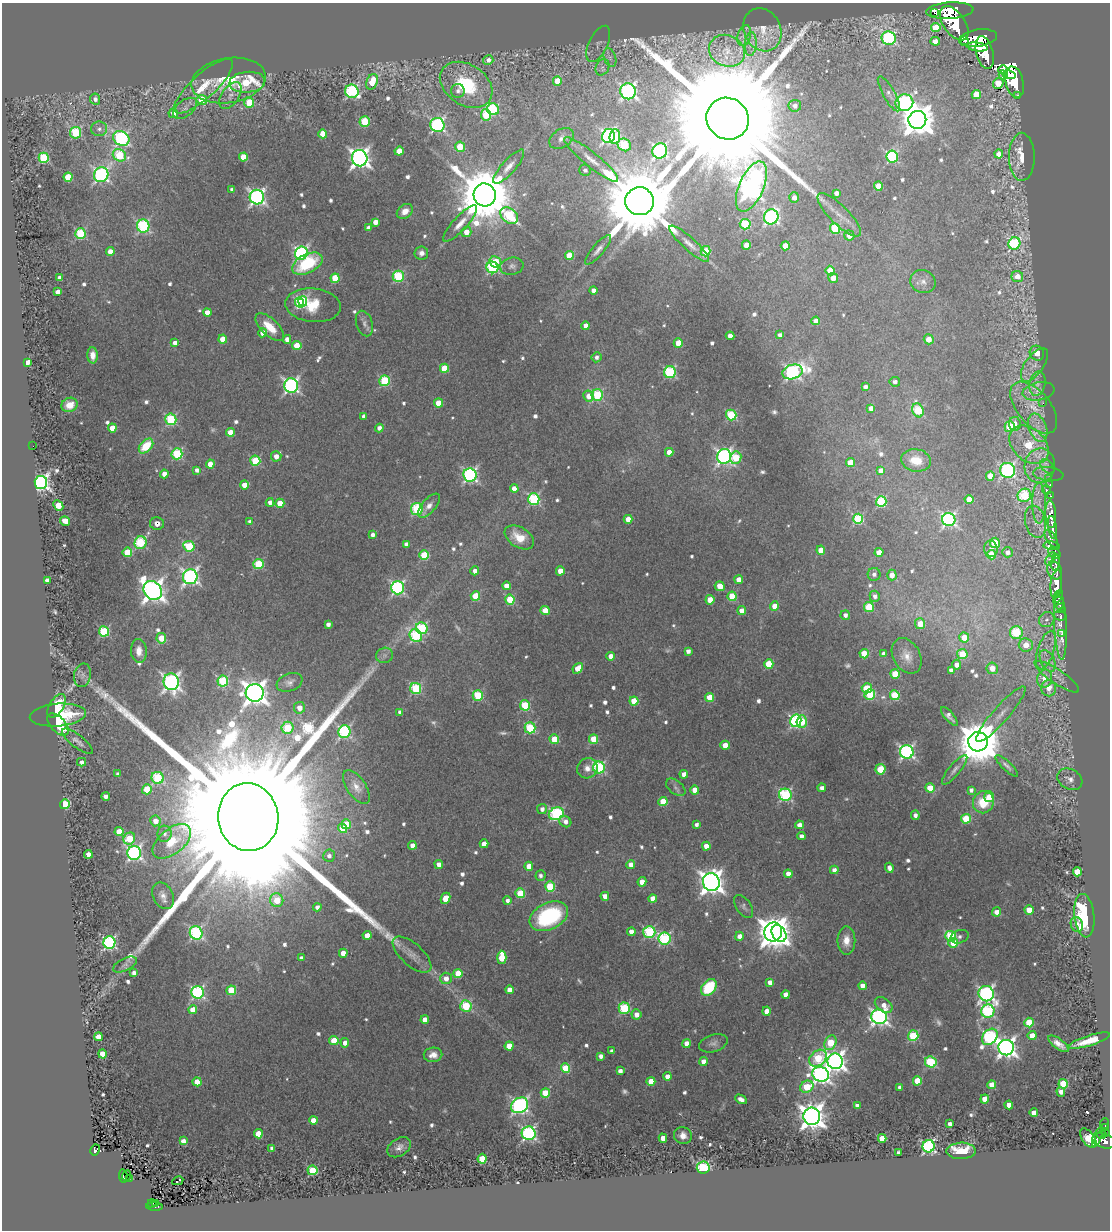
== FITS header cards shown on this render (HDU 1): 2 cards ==
NAXIS1  =                 1108
NAXIS2  =                 1228

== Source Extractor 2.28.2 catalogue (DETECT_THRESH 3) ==
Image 1108 x 1228 px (HDU 1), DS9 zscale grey, 1 PNG px = 1 image px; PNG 1112 x 1232 px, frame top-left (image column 1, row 1228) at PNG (2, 3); each listed source drawn as its Kron ellipse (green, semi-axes under 4 px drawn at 4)
Background 0.753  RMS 0.085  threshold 0.255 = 3 sigma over >= 5 px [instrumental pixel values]
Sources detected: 695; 2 with non-positive FLUX_AUTO (blend fragments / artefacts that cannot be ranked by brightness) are neither listed nor drawn; of the other 693, the 500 brightest by FLUX_AUTO listed and drawn (193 fainter detections omitted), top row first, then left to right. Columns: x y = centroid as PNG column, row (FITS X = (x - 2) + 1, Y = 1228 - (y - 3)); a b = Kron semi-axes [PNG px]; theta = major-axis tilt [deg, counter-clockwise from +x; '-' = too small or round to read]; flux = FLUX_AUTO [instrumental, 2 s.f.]
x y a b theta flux
950 11 24 8 4 6000
935 13 2 2 - 9400
954 23 19 11 -55 7300
936 28 5 4 - 180
762 30 22 18 -65 100
744 35 11 6 74 33
889 38 7 6 - 850
978 38 19 8 8 6000
964 40 3 3 - 550
935 41 4 4 - 51
598 44 19 9 64 43
751 44 12 6 86 35
977 47 10 4 -8 1800
727 51 18 15 -25 120
985 53 17 8 -76 4800
610 57 9 6 -69 23
488 60 5 4 - 43
602 67 8 6 65 25
1003 70 5 4 - 1500
1003 75 4 3 - 2800
1009 75 7 4 -11 2000
228 80 37 22 9 310
557 81 4 4 - 120
247 82 18 10 5 290
372 82 8 5 69 180
1015 82 16 9 -77 6100
998 83 6 5 - 190
466 85 28 20 -33 430
203 86 38 12 42 170
352 91 7 6 - 1000
458 91 7 6 - 24
628 91 8 7 - 1800
889 94 20 6 -60 34
230 95 15 8 56 39
976 95 4 4 - 120
1018 95 3 3 - 200
95 99 5 5 - 31
202 100 5 4 - 190
249 103 5 5 - 190
904 103 9 8 - 1600
795 106 6 6 - 30
185 108 14 8 39 34
493 109 6 5 - 540
173 113 5 4 - 61
486 115 5 5 - 330
728 119 21 20 - 390000
917 120 9 9 - 13000
365 122 5 5 - 340
437 125 7 7 - 1300
99 129 8 7 - 27
76 133 6 5 - 520
323 134 4 4 - 110
608 136 7 6 - 1400
615 136 7 5 86 360
121 138 8 7 - 1200
561 138 13 9 32 37
624 145 7 6 - 370
460 147 5 5 - 160
399 151 4 4 - 120
660 151 8 7 - 1500
999 154 4 4 - 45
119 155 7 6 - 440
243 157 4 4 - 130
892 157 6 6 - 850
1022 157 24 13 -90 82
44 158 5 5 - 480
360 158 8 7 - 3700
591 160 34 7 -39 94
509 167 22 7 48 54
585 170 6 5 - 24
101 175 8 7 - 1500
68 177 4 4 - 200
751 186 26 12 67 5200
878 186 4 4 - 150
232 190 4 4 - 28
836 193 4 4 - 34
485 195 11 11 - 53000
257 197 7 7 - 2000
794 198 5 5 - 45
640 201 14 14 - 110000
405 211 9 6 37 59
839 215 29 9 -45 87
509 216 10 7 -40 580
771 217 7 7 - 1600
375 222 4 4 - 50
460 224 24 7 47 69
745 224 5 5 - 420
143 226 6 6 - 860
368 228 4 4 - 29
835 229 5 5 - 350
466 232 5 5 - 68
80 233 5 5 - 470
849 236 5 5 - 61
1014 243 6 5 - 730
689 244 26 6 -42 54
746 245 4 4 - 81
785 246 4 4 - 96
598 250 19 5 50 35
706 251 5 5 - 240
110 252 4 4 - 66
301 253 7 6 - 1400
421 253 7 6 - 30
569 256 4 4 - 180
495 262 6 5 - 190
307 264 16 9 27 400
512 266 12 8 13 30
492 267 6 5 - 770
830 271 5 4 - 170
398 276 5 5 - 540
1017 276 6 5 - 80
60 278 4 4 - 78
335 278 5 4 - 200
833 278 5 5 - 58
923 282 13 11 -24 49
593 290 4 4 - 39
58 292 4 4 - 55
303 301 5 4 - 440
299 303 5 4 - 430
313 305 28 17 -5 220
207 312 4 4 - 71
816 321 4 4 - 41
364 323 13 8 -73 32
586 326 4 4 - 58
270 327 18 8 -44 130
263 333 4 4 - 52
780 335 4 4 - 26
730 336 4 4 - 56
223 339 4 4 - 91
287 339 4 4 - 45
929 339 5 5 - 77
175 343 4 4 - 41
678 343 4 4 - 150
297 346 4 4 - 150
1037 353 8 7 - 73
93 355 8 5 -88 48
597 357 5 5 - 25
28 362 4 4 - 45
1034 365 19 9 54 64
444 368 4 4 - 160
670 372 6 6 - 670
792 372 10 7 17 1500
385 381 5 5 - 470
895 382 5 5 - 27
1037 384 12 8 80 41
291 386 7 7 - 1700
865 387 4 4 - 27
1039 391 16 9 11 46
597 395 6 5 - 460
589 396 6 5 - 78
438 403 4 4 - 120
1043 403 2 2 - 41
70 405 8 7 - 80
871 408 4 4 - 47
1034 408 31 16 -50 180
918 410 7 5 -68 390
731 415 5 5 - 490
364 416 4 4 - 30
171 419 6 5 - 620
1015 424 7 6 - 48
1010 427 5 5 - 300
112 428 4 4 - 99
379 428 4 4 - 38
1038 428 15 8 -69 64
230 432 4 4 - 91
1029 445 22 16 -43 400
33 446 2 2 - 32
146 446 8 5 47 200
669 452 4 4 - 77
177 454 5 5 - 590
276 456 5 5 - 55
724 456 7 7 - 1900
736 458 6 5 - 250
916 460 15 11 -9 140
255 461 5 5 - 310
850 463 4 4 - 140
210 464 4 4 - 87
1040 466 17 15 79 99
1047 467 8 5 -47 39
197 470 4 4 - 29
881 470 4 4 - 56
1007 470 7 7 - 1400
164 474 4 4 - 53
1048 474 15 7 -6 25
470 475 7 6 - 1500
990 476 4 4 - 120
1049 478 3 3 - 65
41 482 6 6 - 2600
244 485 4 4 - 77
1050 485 3 3 - 37
514 489 4 4 - 62
1046 490 5 3 - 310
1024 495 7 6 - 500
1050 496 3 2 - 34
534 499 6 5 - 790
969 499 4 4 - 110
270 502 4 4 - 33
881 502 5 5 - 580
280 503 4 4 - 120
1039 503 20 6 90 73
58 505 6 4 -47 190
429 506 15 6 49 48
417 509 6 6 - 620
1051 514 14 5 -88 2100
628 519 4 4 - 99
858 519 5 5 - 480
949 520 7 6 - 1400
65 521 5 4 - 77
250 522 4 4 - 29
1035 522 16 10 -77 61
157 524 7 6 - 39
1052 527 11 4 -83 2300
373 535 4 4 - 30
519 537 16 10 -32 130
1051 539 10 5 -58 1100
140 543 6 6 - 410
995 543 5 5 - 280
406 544 4 4 - 31
189 546 6 5 - 410
1052 546 8 4 -7 910
991 549 8 7 - 26
821 550 4 4 - 110
127 552 5 4 - 240
879 552 4 4 - 95
1008 552 5 5 - 39
1054 553 7 5 -45 980
424 555 5 5 - 300
991 555 5 4 - 120
1051 559 7 4 57 530
1056 563 8 4 84 640
258 564 5 5 - 360
1055 570 9 7 -65 1700
475 571 4 4 - 36
560 571 4 4 - 97
874 574 6 6 - 31
892 575 5 5 - 65
190 577 7 7 - 2100
47 580 4 4 - 40
739 580 4 4 - 90
1056 584 14 5 84 4200
506 586 4 4 - 64
720 586 5 4 - 90
398 588 6 6 - 1200
153 590 10 8 -52 4700
475 596 5 4 - 240
732 596 5 4 - 230
875 596 5 5 - 31
1058 596 7 4 62 920
510 599 5 4 - 250
710 600 4 4 - 130
1059 603 7 5 -72 1100
774 606 5 4 - 79
869 607 5 5 - 300
1060 608 6 3 34 760
545 610 4 4 - 83
742 611 4 4 - 77
845 615 5 4 - 31
1060 616 6 4 -18 520
1047 619 8 7 - 26
328 624 4 4 - 32
920 624 5 5 - 110
1060 625 34 6 -88 340
422 628 6 5 - 590
104 631 5 5 - 480
1016 633 6 6 - 480
1062 634 3 3 - 120
416 635 7 6 - 760
161 638 5 5 - 150
964 638 5 5 - 120
1026 645 7 6 - 100
1046 650 20 8 72 74
139 651 12 7 -86 60
688 651 4 4 - 33
864 654 5 4 - 190
884 654 4 4 - 45
962 654 5 5 - 210
384 655 8 7 - 24
611 656 4 4 - 49
907 656 19 13 -61 77
1048 661 12 6 -63 39
769 664 4 4 - 220
957 665 5 5 - 55
578 668 6 4 49 91
992 668 6 5 - 110
951 670 4 4 - 34
895 674 5 4 - 220
82 675 12 8 79 31
1057 677 26 7 -34 62
1045 679 9 7 75 110
223 681 5 5 - 550
171 682 8 7 - 2400
289 682 13 8 21 31
416 688 5 5 - 520
867 688 5 5 - 270
1049 688 8 7 - 78
255 693 9 9 - 6700
478 695 5 5 - 450
870 695 5 5 - 350
895 695 5 5 - 340
709 697 4 4 - 120
634 701 4 4 - 180
525 705 5 5 - 370
56 706 13 7 58 190
299 708 6 5 - 54
400 712 4 4 - 24
1001 714 36 8 49 110
58 715 28 11 4 370
949 716 12 4 -49 28
796 721 6 5 - 990
802 721 6 5 - 270
58 724 13 7 -48 210
287 728 6 6 - 370
530 728 5 5 - 520
344 732 6 6 - 1000
554 739 5 4 - 240
593 739 4 4 - 170
78 741 19 6 -38 33
978 742 10 9 - 28000
725 745 4 4 - 110
907 752 7 6 - 1500
82 762 4 4 - 28
1007 766 15 4 -44 23
599 767 6 6 - 790
587 768 10 9 - 44
880 769 5 5 - 250
955 770 18 5 50 32
118 774 4 4 - 25
684 774 4 4 - 48
158 778 6 6 - 550
1070 779 13 10 -28 38
356 787 19 9 -56 58
676 787 11 6 -38 24
822 788 4 4 - 36
930 788 4 4 - 170
147 789 5 5 - 200
695 790 4 4 - 100
971 790 4 4 - 26
785 795 6 6 - 790
106 796 4 4 - 32
989 797 5 5 - 79
663 801 4 4 - 150
983 802 11 10 - 170
65 804 5 5 - 460
542 809 5 5 - 32
556 814 7 6 - 920
915 815 5 4 - 29
248 817 34 30 -81 780000
966 819 5 4 - 250
155 821 5 5 - 62
565 822 6 5 - 37
346 824 5 5 - 230
696 824 4 3 - 24
800 825 4 4 - 54
342 828 5 4 - 130
119 832 4 4 - 120
164 834 8 7 - 28
801 836 4 4 - 33
129 839 6 5 - 240
172 841 22 12 39 170
484 844 4 4 - 85
412 845 4 4 - 57
706 846 4 4 - 71
134 853 7 7 - 1700
88 854 4 4 - 66
329 856 6 6 - 27
439 864 4 4 - 45
631 864 4 4 - 52
529 866 4 4 - 88
889 868 5 4 - 41
834 870 4 4 - 34
1077 872 4 4 - 180
788 874 4 4 - 63
540 876 5 5 - 23
642 882 4 4 - 94
711 882 9 8 - 5700
550 886 5 5 - 320
520 893 5 4 - 280
163 896 14 10 -63 45
605 896 4 4 - 66
445 898 6 4 64 110
653 899 4 4 - 78
277 900 7 6 - 170
507 900 4 4 - 28
317 907 4 4 - 32
744 907 13 7 -56 23
1029 910 5 4 - 110
996 912 4 4 - 50
549 916 20 13 26 650
1084 916 22 10 -84 630
1077 924 7 6 - 43
631 932 4 4 - 46
649 932 6 6 - 690
773 932 9 9 - 11000
196 933 7 6 - 1000
779 934 9 6 -54 1100
367 935 4 4 - 80
739 936 4 4 - 41
951 936 5 5 - 460
960 937 9 6 18 24
664 939 6 6 - 820
846 940 14 9 90 73
109 943 6 6 - 1200
953 943 5 4 - 120
343 953 4 4 - 88
412 955 24 11 -42 72
502 957 7 4 90 220
301 958 4 4 - 27
125 965 13 6 26 26
134 973 4 4 - 27
458 973 4 4 - 180
446 978 6 5 - 52
770 982 4 4 - 49
862 986 4 4 - 53
709 987 9 6 49 340
231 990 5 4 - 210
510 990 4 4 - 75
198 992 6 6 - 1100
786 994 4 4 - 65
986 994 8 7 - 1800
884 1005 10 6 -36 55
466 1006 6 5 - 440
624 1008 5 5 - 580
193 1010 4 4 - 95
767 1011 4 4 - 70
988 1011 6 6 - 890
636 1014 5 5 - 59
879 1017 8 7 - 2500
425 1020 4 4 - 83
1029 1023 5 4 - 250
1032 1035 4 4 - 84
913 1036 5 5 - 420
98 1037 4 4 - 100
990 1037 9 6 50 1100
334 1041 4 4 - 200
1089 1041 22 5 17 120
345 1043 4 4 - 47
713 1043 15 8 17 31
830 1043 8 5 66 230
687 1044 4 4 - 77
1059 1044 12 5 -36 48
509 1046 4 4 - 120
1006 1048 8 7 - 3600
612 1051 4 4 - 33
102 1054 4 4 - 110
433 1055 9 7 8 51
601 1056 4 4 - 34
818 1058 10 7 42 370
835 1061 8 7 - 3500
704 1062 4 4 - 86
931 1062 6 5 - 490
566 1068 5 4 - 280
620 1071 4 4 - 40
821 1074 8 7 - 2900
667 1076 4 4 - 44
651 1081 4 4 - 130
917 1081 4 4 - 170
197 1082 4 4 - 120
1063 1084 5 4 - 280
992 1085 4 4 - 150
807 1087 7 5 32 230
900 1087 4 4 - 33
1061 1092 5 4 - 42
545 1093 5 4 - 220
741 1099 6 4 -29 43
985 1099 4 4 - 110
520 1105 9 7 34 2100
1009 1105 4 4 - 76
857 1106 4 4 - 38
1034 1112 4 4 - 85
812 1116 8 8 - 7400
313 1120 4 4 - 78
1105 1123 5 4 - 71
950 1124 4 3 - 37
1105 1128 4 3 - 210
529 1133 7 7 - 1400
1105 1133 4 3 - 200
258 1134 4 4 - 110
683 1135 9 8 - 48
1101 1135 5 3 - 110
1097 1137 10 3 70 500
663 1138 4 4 - 65
882 1138 4 4 - 140
1088 1138 11 6 -53 570
183 1141 4 4 - 40
1104 1141 12 7 -18 900
929 1146 6 6 - 1300
399 1147 13 8 33 40
272 1148 4 4 - 33
95 1150 6 4 61 210
961 1151 14 8 1 230
899 1152 4 3 - 27
482 1159 5 4 - 240
703 1168 6 6 - 780
313 1170 5 5 - 400
123 1176 7 2 -86 76
126 1176 5 2 - 23
129 1179 3 2 - 23
178 1181 6 3 27 73
152 1203 4 3 - 64
156 1204 4 3 - 27
154 1206 8 3 -5 63
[193 fainter detections neither listed nor drawn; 2 non-positive-flux detections neither listed nor drawn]